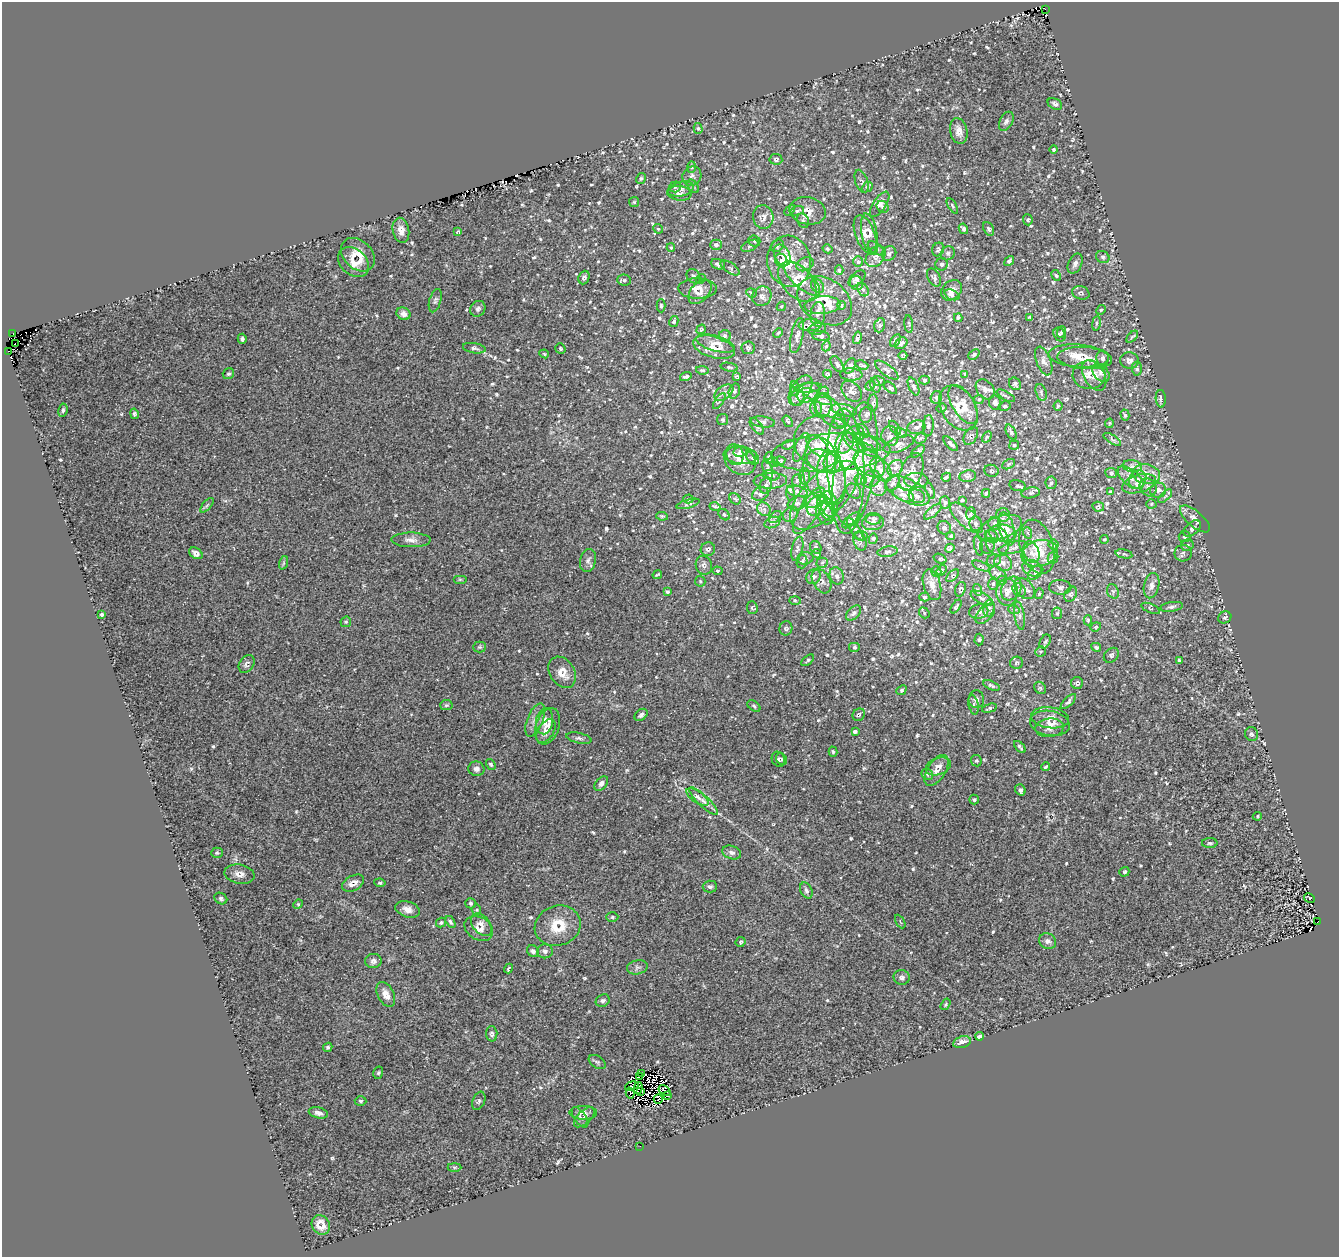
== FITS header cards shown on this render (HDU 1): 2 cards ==
NAXIS1  =                 1337
NAXIS2  =                 1255

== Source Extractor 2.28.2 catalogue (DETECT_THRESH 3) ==
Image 1337 x 1255 px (HDU 1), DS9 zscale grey, 1 PNG px = 1 image px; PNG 1341 x 1259 px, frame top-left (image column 1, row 1255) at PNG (2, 2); each listed source drawn as its Kron ellipse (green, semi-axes under 4 px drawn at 4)
Background 0.149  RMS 0.025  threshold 0.0739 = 3 sigma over >= 5 px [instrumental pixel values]
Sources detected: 866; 10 with non-positive FLUX_AUTO (blend fragments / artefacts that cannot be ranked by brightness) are neither listed nor drawn; of the other 856, the 500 brightest by FLUX_AUTO listed and drawn (356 fainter detections omitted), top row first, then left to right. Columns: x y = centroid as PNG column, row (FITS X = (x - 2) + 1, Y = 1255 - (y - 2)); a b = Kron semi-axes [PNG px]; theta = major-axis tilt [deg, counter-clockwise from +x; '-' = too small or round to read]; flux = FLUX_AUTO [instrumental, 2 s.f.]
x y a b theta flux
1045 9 2 2 - 5.7
1055 104 8 5 -29 4.6
1006 121 10 6 62 5
698 128 5 4 - 2.8
959 131 13 8 -79 13
1054 150 4 4 - 2.3
776 159 6 5 - 3.3
691 167 6 4 88 2.9
692 176 10 9 - 7.1
641 178 5 4 - 2.9
862 181 12 6 -72 4.7
693 186 7 5 -55 3.4
675 187 5 5 - 3.6
867 187 6 4 41 3.3
681 189 13 7 14 8.5
679 193 12 7 -7 7
634 202 5 5 - 2.1
880 204 14 6 56 7.7
952 206 9 4 -60 2.7
883 207 6 5 - 3.7
790 210 6 4 47 2.6
797 211 7 4 16 3.2
808 211 18 13 -12 17
763 217 12 10 -77 9.4
1028 220 5 5 - 2.8
803 221 7 5 -68 4.5
658 229 5 4 - 2.6
963 229 5 4 - 3.3
989 229 7 5 -64 3.7
401 230 12 8 -79 12
458 232 4 3 - 2.1
865 234 20 9 -70 13
870 234 21 7 -79 12
754 241 6 5 - 3.3
716 245 6 5 - 4.1
750 246 9 5 26 3.8
777 246 7 5 41 3.9
671 248 4 3 - 2.1
876 248 9 5 -37 4.2
828 249 5 4 - 2.6
938 249 7 6 - 3.3
948 253 7 6 - 4.2
889 254 8 6 40 4.6
358 255 19 14 -44 27
782 255 11 7 -63 7.6
876 257 12 8 49 8.5
1103 257 7 6 - 4.2
781 260 7 6 - 5.9
789 261 25 22 -80 46
1009 261 5 3 - 2.8
353 262 17 12 -41 18
858 262 5 5 - 2.6
718 264 7 5 -20 4.7
805 264 9 6 28 4.5
942 264 6 6 - 3.5
1075 264 10 6 64 6.4
730 268 11 5 -35 4.7
839 270 5 4 - 2.3
1056 275 6 4 -61 2.3
693 276 7 6 - 3.9
584 278 7 5 68 3.8
802 278 23 9 -43 20
934 278 9 6 -60 4.1
701 279 5 4 - 2.5
857 279 10 6 43 5.6
624 280 6 5 - 3.2
797 282 23 14 -47 27
857 283 7 6 - 4.7
818 286 7 6 - 3.6
697 288 19 10 -1 16
863 290 7 5 -60 4
951 290 11 9 43 11
700 292 14 9 49 12
751 293 5 4 - 2.4
1081 293 9 6 -16 3.9
952 295 8 5 -23 4.2
762 296 10 9 - 7.6
435 301 12 5 73 4.6
825 301 30 22 -34 41
822 305 18 9 4 14
841 305 4 3 - 2.1
661 306 6 4 -90 2.4
781 306 5 4 - 2.2
478 309 8 7 - 4.9
1101 310 5 4 - 2.2
403 314 7 6 - 7.4
818 314 12 7 88 6.2
958 318 4 3 - 2.4
1029 318 4 3 - 2.3
674 321 5 4 - 3
1096 323 7 4 82 2.7
909 324 9 4 -84 2.6
810 325 11 6 4 6.7
880 325 7 5 71 3.6
701 329 5 4 - 2.2
817 329 9 5 11 4.2
1061 332 6 4 74 2.2
13 333 3 2 - 28
778 333 5 4 - 2.2
1060 335 7 5 -53 3
725 336 6 6 - 3.3
797 336 18 6 77 7.6
821 336 9 5 -11 4.3
1132 337 7 3 46 2.8
857 338 6 3 76 3.1
242 339 5 4 - 3.6
895 340 7 4 58 3.3
15 343 2 2 - 3000
715 343 20 7 -16 14
901 343 7 5 35 7.3
826 346 5 4 - 2.3
714 347 21 10 -16 19
474 348 11 5 -10 4.7
560 348 5 5 - 2.4
748 348 6 6 - 3.5
8 352 3 3 - 9.2
544 354 5 4 - 2.1
974 354 6 4 42 2.9
903 356 4 3 - 2.2
1079 356 30 11 -4 29
1085 358 27 11 -4 28
1103 358 7 6 - 4.7
1129 360 9 8 - 8.1
1044 361 15 7 -69 7.5
837 364 9 5 -57 4.7
862 365 6 3 -19 2.3
850 366 8 5 64 5.3
729 367 9 4 -10 2.4
1137 369 7 5 -85 3.3
702 370 6 4 -9 2.6
887 370 14 5 -37 5.3
1101 373 10 7 -51 7
228 374 6 5 - 3
827 374 4 3 - 2.1
851 374 11 6 -3 5.4
965 374 4 3 - 2.1
1089 375 16 14 -2 20
1094 375 16 10 -61 17
686 377 6 3 17 3.7
737 377 4 3 - 2.2
925 380 5 4 - 2.2
879 381 6 4 -17 2.9
1015 384 7 5 -52 3.4
875 385 7 5 -74 3.9
870 386 5 4 - 2.4
913 386 9 5 -66 3.6
808 388 14 5 6 5.7
890 388 7 4 -46 3.4
795 389 7 4 -85 3.8
985 389 11 8 -52 7.9
800 390 17 9 58 15
734 391 8 5 72 3
852 391 12 8 -47 6.9
808 392 12 9 27 11
823 392 6 5 - 3
1041 392 8 5 -71 3.6
724 393 10 6 35 7.3
1006 396 10 3 -30 3.4
797 397 8 7 - 5.8
817 397 16 5 -26 10
936 397 6 5 - 3.4
979 399 5 4 - 2.2
1161 399 9 5 -86 4.6
719 401 9 3 56 3.7
873 403 8 5 85 3.7
995 403 7 6 - 5.6
963 404 22 11 -59 23
823 405 12 8 80 14
1005 406 6 4 13 2.5
1058 406 5 4 - 2.7
816 408 7 6 - 4.9
941 408 5 4 - 2.4
959 408 24 17 -56 35
63 410 7 4 81 2.9
844 410 13 5 -12 7.1
830 411 21 10 -51 22
134 414 5 4 - 3.2
866 415 7 6 - 3.3
1125 415 6 4 -73 2.9
723 420 5 5 - 2.6
788 421 6 3 -53 2.4
839 421 6 4 -46 2.6
763 422 12 5 -7 5.7
1109 423 4 3 - 2.2
757 426 10 5 -51 4.1
928 426 11 5 85 4.7
916 427 9 7 12 5.9
895 428 8 4 -51 2.7
863 431 8 4 -52 3.5
1011 432 8 4 -59 3.5
901 433 6 5 - 3.1
856 434 9 8 - 6.4
890 436 10 8 86 6.5
971 436 10 6 60 3.7
987 437 6 4 60 2.3
920 438 6 5 - 2.6
1112 439 10 3 -32 2.7
845 442 11 9 69 11
867 442 15 6 -30 8.8
855 443 13 6 -39 8.6
826 444 33 28 -21 86
899 444 16 7 21 9
951 444 9 4 -46 4.3
788 445 6 4 18 2.4
1014 445 5 4 - 2.1
817 446 13 7 -45 12
801 447 15 6 67 7.9
867 449 12 5 -28 6.9
918 451 8 3 40 2.7
740 452 7 5 10 4.2
831 453 59 19 3 94
735 455 10 8 -73 9
740 455 17 8 -5 13
821 455 18 14 -64 28
753 458 7 5 -53 3.6
769 458 6 3 81 2.4
740 461 16 13 -35 21
779 461 6 4 10 2.9
773 462 5 4 - 2.1
832 463 11 8 77 14
869 463 17 11 -33 18
1008 464 7 4 28 2.5
1132 466 9 6 -7 6.4
846 467 58 18 -87 95
855 468 66 20 80 99
895 468 9 7 48 7.4
768 469 10 4 -73 3.9
881 470 13 8 -52 14
991 471 7 6 - 3.1
911 472 20 11 69 12
1111 473 6 5 - 2.9
1146 474 14 9 -11 17
771 475 8 5 -13 3.9
805 476 8 5 90 3.7
824 476 28 20 -66 49
968 476 8 5 9 4.3
946 477 5 3 - 2.7
832 478 27 14 -83 41
1130 478 15 7 -40 13
871 479 10 8 32 7.1
1138 479 9 8 - 9.4
797 480 6 5 - 2.6
860 480 6 5 - 3
916 480 12 7 -1 6.4
770 481 17 8 2 8.6
1051 483 6 5 - 3.6
892 484 8 5 48 4.1
1139 484 17 9 15 15
766 486 8 6 74 4.7
879 486 9 8 - 7.6
1018 486 8 5 -13 3.4
1148 487 9 8 - 7.6
1158 490 8 7 - 9.2
797 491 10 5 -12 6.8
854 491 8 6 -46 5.3
908 491 24 11 -26 31
930 491 8 3 -72 2.2
1110 491 3 3 - 2.1
790 493 7 3 -83 2.3
986 493 4 3 - 2.1
1031 493 9 5 11 4.1
760 494 8 6 21 5
824 495 44 21 45 87
903 495 11 6 -22 7.6
917 496 8 6 -18 5.4
1165 496 8 3 45 3.3
688 499 5 4 - 2.4
735 499 6 5 - 2.9
815 500 12 7 20 12
962 500 3 3 - 2.4
797 503 9 6 19 6.6
945 503 6 5 - 3.3
688 504 12 4 15 4
829 504 13 8 -74 10
1151 504 5 4 - 2.4
207 505 9 4 48 3
817 506 12 9 47 13
715 507 5 4 - 2.3
826 507 13 7 -67 8.9
1098 507 6 5 - 2.6
764 509 7 6 - 5.5
809 511 26 9 59 22
933 512 11 4 40 4.3
825 513 12 8 -63 8.5
790 514 8 6 52 4.7
971 514 6 5 - 2.7
724 515 6 4 -48 2.9
1003 515 7 7 - 5.1
662 516 6 4 -7 2.3
775 517 7 4 43 3.7
966 518 20 8 -42 17
873 519 8 6 -6 4
1195 519 18 7 -41 15
852 520 11 5 40 4.3
772 522 8 5 22 3.7
873 522 11 7 6 8.2
995 523 6 6 - 3.8
976 524 7 6 - 4.7
944 528 7 6 - 3.8
1000 528 23 11 18 24
1192 528 10 6 42 6
855 529 13 4 -57 5.9
1007 529 17 7 -76 15
1003 533 13 8 -4 13
1028 533 6 4 -70 2.1
861 536 7 4 -7 2.6
951 536 4 4 - 2.2
992 536 7 6 - 4.8
1184 537 6 5 - 2.8
873 539 5 4 - 2.2
411 540 19 7 -1 11
1104 540 4 4 - 2.1
860 541 9 6 -73 4.6
997 541 15 11 -77 15
1054 545 5 5 - 2.6
1187 545 6 5 - 3.6
978 546 10 4 -77 3.6
987 546 8 7 - 4.7
816 547 7 5 -57 3.6
1037 547 28 16 -74 43
950 548 5 4 - 3.6
1013 548 15 5 13 7.3
708 549 7 6 - 4.6
797 549 12 5 77 5.2
888 552 10 5 9 4.4
1031 552 11 7 -70 10
196 553 7 5 -33 7.3
1039 553 18 13 15 30
1183 553 8 8 - 6.3
817 554 5 4 - 3
1124 554 8 4 -12 2.7
1053 557 6 5 - 2.6
805 558 8 6 12 4.5
940 559 7 4 -21 2.9
588 560 11 8 77 6.2
994 560 7 5 22 4.1
802 562 7 5 73 3
283 563 7 4 71 2.6
822 563 5 5 - 2.8
1003 563 9 8 - 7.2
704 565 9 8 - 5.8
981 566 9 4 -23 2.8
1032 568 10 7 -30 8.2
941 570 6 4 54 2.5
717 571 5 4 - 2.2
936 572 5 5 - 2.8
1035 572 9 5 40 4.9
998 574 9 6 -38 6.4
657 575 5 3 - 2.2
837 576 9 7 -67 5.1
953 576 8 4 46 2.1
813 577 8 6 50 4.3
460 579 7 4 0 2.3
1002 580 5 4 - 2.2
700 581 5 5 - 2.3
821 581 13 8 -61 7.4
993 584 6 5 - 2.9
932 585 16 8 -73 13
1152 586 13 7 77 9.5
1060 587 11 7 -2 6.3
1011 588 12 9 60 15
960 589 7 5 70 3.3
1025 589 12 8 -49 9.8
978 590 6 4 -72 2.4
1019 590 7 6 - 6.3
667 591 4 3 - 2.6
1113 591 7 5 -68 3.8
1007 592 14 10 86 16
1039 594 5 4 - 2.2
1071 594 8 6 61 3.5
924 597 5 4 - 2.1
982 598 12 5 -27 6
795 600 6 4 -2 2.3
956 606 8 3 55 2.6
1172 607 11 5 9 5.1
752 608 6 5 - 2.7
989 608 8 5 78 5.4
1151 608 10 4 -24 2.9
1014 610 6 3 -18 2.4
979 611 10 7 14 6
854 613 9 5 45 5.2
924 613 6 5 - 2.3
1057 613 6 5 - 2.9
985 614 12 7 46 8
102 615 3 3 - 4.7
1019 616 14 5 -81 6.7
1225 617 7 6 - 3.7
1088 620 5 4 - 2.1
346 622 6 5 - 2.6
1096 627 5 4 - 2.2
786 628 7 6 - 3.7
979 639 6 4 88 2.4
1045 642 7 5 61 3.4
480 647 6 5 - 3.4
855 647 6 5 - 2.5
1096 647 5 3 - 3.1
1041 652 5 5 - 2.7
1111 655 8 6 44 4.3
808 660 7 4 39 2.7
1179 660 3 3 - 2.5
1016 663 6 6 - 3.2
247 664 9 7 53 5.3
562 672 17 12 -58 22
1077 683 6 6 - 3.1
991 685 9 4 -23 3.2
1040 688 7 5 -47 2.8
901 690 6 4 41 2.2
976 699 9 8 - 6.5
1068 701 10 4 44 4.3
446 705 6 5 - 2.5
974 705 10 5 -78 4.8
754 706 7 4 -37 3
989 708 7 4 17 2.5
641 715 7 5 40 4.6
859 715 6 5 - 2.6
1050 718 19 10 -8 15
535 720 18 8 68 12
545 721 13 8 80 12
1050 723 20 12 -9 17
548 726 19 11 70 19
1049 728 14 9 5 11
546 731 13 7 56 11
855 731 4 3 - 3.4
1252 734 7 6 - 4.6
579 738 13 5 -12 4.9
1020 747 7 3 -46 2.8
833 752 5 4 - 2.2
778 759 8 6 -62 3.9
782 759 6 5 - 3.3
976 761 6 5 - 2.4
491 764 6 4 -52 2.5
938 766 13 8 21 11
1046 767 4 3 - 2.3
476 769 8 7 - 6.3
936 770 17 9 58 13
927 774 6 5 - 3.1
601 783 8 5 50 6.1
1020 790 6 5 - 3.7
697 797 13 5 -35 6.5
974 799 5 5 - 2.6
703 801 19 5 -44 10
1257 816 5 4 - 2.1
1210 843 8 5 0 3.8
732 852 9 6 -18 6.5
217 853 6 5 - 2.8
1124 872 5 4 - 2.7
239 874 15 9 -10 12
353 883 12 7 28 10
380 883 5 4 - 2.8
710 887 7 6 - 4.1
806 890 8 5 -66 4.4
221 898 7 5 -33 3.9
1309 898 5 4 - 2.3
471 903 5 5 - 3.1
298 904 5 4 - 2.1
408 909 12 8 -18 11
477 910 6 4 89 2.2
612 917 6 5 - 2.6
900 921 7 3 -61 2.2
450 922 6 4 -57 3.3
1318 922 3 2 - 4.6
441 923 5 4 - 2.8
481 925 13 8 -50 10
558 926 23 20 19 44
479 929 15 11 -29 15
1048 941 9 7 -29 7.8
741 942 5 4 - 2.7
533 951 6 5 - 4.6
545 951 8 7 - 5.1
373 961 8 7 - 6.1
637 967 10 7 10 5.8
509 968 5 3 - 2.7
902 977 8 7 - 5.3
386 994 13 8 -62 13
603 1001 7 6 - 4.2
945 1004 6 4 57 2.5
492 1034 8 5 -88 4.2
980 1036 4 3 - 6.5
962 1042 9 5 17 9.3
328 1047 5 4 - 2.8
597 1062 9 6 -34 3.8
378 1073 6 5 - 2.5
641 1073 3 3 - 2.8
639 1077 3 2 - 2.2
632 1086 7 2 18 3.9
638 1088 6 3 73 4
665 1091 7 2 -33 4
641 1092 4 2 - 2.1
630 1093 5 3 - 4
668 1096 3 2 - 3.5
658 1099 5 4 - 6.2
361 1101 6 4 -1 2.7
479 1101 9 6 67 4.5
318 1113 9 5 -13 6.6
583 1113 14 7 -1 7.4
580 1117 12 5 -55 5.4
584 1117 13 6 44 7
640 1146 2 2 - 2.9
454 1167 7 4 0 2.3
321 1225 10 8 -57 14
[356 fainter detections neither listed nor drawn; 10 non-positive-flux detections neither listed nor drawn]